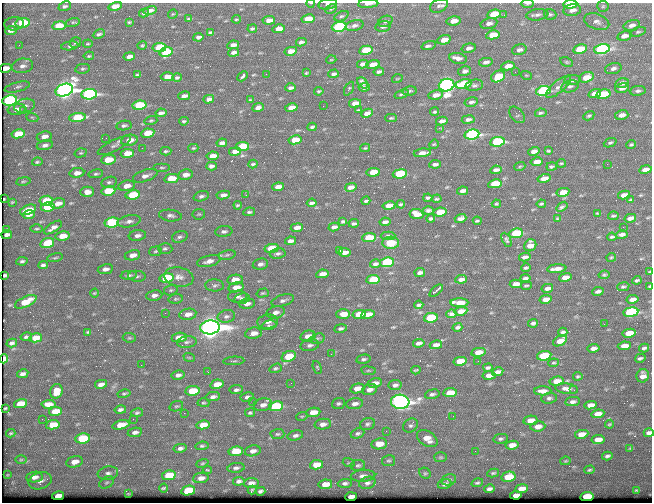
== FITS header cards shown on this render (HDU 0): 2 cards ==
NAXIS1  =                  650 / Width of table row in bytes
NAXIS2  =                  500 / Number of rows in table

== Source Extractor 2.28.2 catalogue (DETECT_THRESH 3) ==
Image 650 x 500 px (HDU 0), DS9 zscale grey, 1 PNG px = 1 image px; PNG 654 x 504 px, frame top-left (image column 1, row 500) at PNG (2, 3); each listed source drawn as its Kron ellipse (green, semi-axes under 4 px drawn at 4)
Background 362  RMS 1.2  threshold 3.73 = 3 sigma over >= 5 px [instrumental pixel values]
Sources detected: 525; of the 525, the 500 brightest by FLUX_AUTO listed and drawn (25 fainter detections omitted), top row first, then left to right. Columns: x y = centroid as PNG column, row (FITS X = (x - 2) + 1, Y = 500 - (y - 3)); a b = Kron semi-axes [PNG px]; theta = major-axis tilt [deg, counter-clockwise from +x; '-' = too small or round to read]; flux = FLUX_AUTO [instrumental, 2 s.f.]
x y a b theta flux
311 3 4 2 - 74
527 3 6 3 1 220
328 4 9 5 9 270
368 4 10 3 4 310
570 4 7 3 4 4700
65 6 6 4 23 180
115 6 7 4 14 700
439 6 9 6 27 270
603 6 6 5 - 150
331 9 6 4 28 120
150 10 7 4 14 290
572 10 9 6 7 480
144 13 5 3 - 120
173 14 5 3 - 70
494 14 7 4 11 3200
550 14 6 5 - 160
504 15 3 3 - 91
537 15 11 5 8 300
341 16 7 4 25 170
189 19 4 3 - 130
236 19 4 2 - 75
308 19 6 4 11 1600
269 20 6 4 6 560
385 21 7 5 23 210
453 21 7 4 9 740
73 22 7 4 18 110
129 22 3 3 - 84
597 22 13 7 -18 460
22 23 7 5 9 3900
489 23 8 5 13 380
14 24 9 6 7 360
354 25 9 5 14 270
632 25 8 5 15 400
59 26 6 4 9 1900
383 26 8 5 12 350
339 27 7 5 10 11000
252 29 5 3 - 140
279 29 6 4 11 790
11 30 6 4 7 510
210 32 3 3 - 110
638 32 8 4 17 160
99 34 6 3 26 160
493 35 7 4 11 1800
624 36 7 4 13 490
198 37 5 3 - 220
444 40 7 4 14 760
75 42 6 4 31 150
301 42 5 3 - 200
88 44 5 2 - 84
19 45 3 3 - 98
233 45 6 4 12 370
429 45 7 3 18 310
70 46 8 4 8 180
142 46 5 3 - 90
159 48 7 4 10 4300
469 48 7 4 13 320
580 49 7 4 12 2500
602 49 8 5 11 17000
366 50 7 4 11 3600
519 50 7 5 18 310
291 51 6 4 12 790
166 52 7 5 13 4600
234 52 5 3 - 250
89 56 5 3 - 110
129 56 5 3 - 360
458 58 9 5 -11 410
331 60 5 3 - 68
486 62 7 4 11 270
567 62 7 4 -26 120
363 64 6 4 13 350
373 65 7 4 15 730
23 66 11 7 8 490
508 66 7 4 9 680
5 68 6 4 13 720
613 68 8 5 17 280
83 69 7 4 9 160
379 71 5 3 - 210
465 71 6 4 11 260
515 72 2 2 - 81
306 73 4 2 - 86
266 74 2 2 - 110
334 74 5 3 - 210
137 75 4 3 - 120
526 75 6 3 -18 80
242 76 6 3 45 470
498 76 7 5 29 2500
167 77 6 4 2 530
586 77 7 5 18 1300
177 78 4 3 - 160
397 79 5 3 - 75
572 80 8 5 5 240
363 83 6 4 -47 280
622 83 7 4 14 410
463 84 8 4 11 3900
447 85 8 6 14 50000
474 85 9 5 12 220
570 86 9 5 18 250
17 87 13 4 14 260
364 87 5 3 - 240
558 87 16 6 40 450
291 88 5 3 - 220
622 88 7 4 14 410
349 89 7 3 62 100
64 90 9 6 18 59000
319 91 4 3 - 100
409 91 7 4 10 150
543 91 7 5 11 11000
638 91 8 5 8 200
89 94 8 5 6 19000
401 94 7 3 18 130
595 94 6 4 17 880
603 94 7 4 11 3100
436 95 7 4 11 530
184 96 6 3 15 320
209 99 5 3 - 260
9 100 7 5 9 17000
250 100 3 3 - 67
471 102 7 4 14 230
355 103 6 4 10 580
139 105 7 4 9 5300
25 106 11 7 13 450
323 106 2 2 - 130
258 108 6 4 20 320
291 108 6 4 12 700
17 109 9 5 8 590
358 110 4 2 - 84
23 111 3 3 - 110
435 112 4 3 - 130
161 113 5 3 - 270
367 113 6 4 24 410
541 113 6 3 11 120
517 115 9 6 -49 140
622 115 7 4 15 420
589 116 6 3 29 130
32 117 6 3 -19 100
77 117 8 4 7 3300
391 118 6 4 1 110
468 119 6 4 9 240
151 120 6 4 16 120
184 121 5 3 - 110
442 121 6 3 11 340
124 126 7 5 8 200
312 127 4 2 - 150
439 128 3 3 - 100
148 133 6 4 10 1600
18 134 7 4 11 1700
472 134 7 5 9 19000
44 136 7 5 11 500
106 138 3 2 - 71
129 140 8 5 10 960
295 140 6 4 9 1700
497 142 7 4 9 12000
222 143 5 4 - 310
610 143 6 4 22 150
434 144 5 3 - 82
45 145 8 4 12 290
631 145 5 3 - 120
114 146 18 5 26 340
242 147 7 4 10 3500
142 148 2 2 - 640
193 148 5 4 - 100
365 148 5 3 - 93
166 151 5 3 - 140
235 151 6 4 10 630
534 151 6 4 14 390
548 151 3 2 - 92
81 153 6 4 17 110
127 153 7 4 9 1300
422 153 9 4 7 560
212 156 6 4 9 600
108 160 7 4 7 2000
37 162 5 3 - 120
536 162 6 4 10 550
561 163 5 3 - 89
253 164 4 2 - 120
435 164 6 3 7 220
607 164 2 2 - 230
211 166 5 3 - 250
520 166 5 3 - 81
552 166 5 3 - 140
162 167 8 3 0 130
645 169 6 4 10 520
496 170 5 3 - 280
373 172 7 4 7 1600
77 173 7 5 8 550
96 174 7 4 10 140
400 174 7 4 8 4400
185 175 7 5 8 540
145 176 13 5 18 470
544 178 6 4 15 560
171 179 7 4 11 2100
23 181 7 3 8 110
109 182 8 5 14 200
495 184 7 4 11 2900
127 186 8 5 10 710
278 187 6 4 9 540
351 187 6 4 14 420
108 191 7 4 9 3200
463 191 5 4 - 360
87 192 7 5 1 580
563 192 6 4 11 860
133 195 7 4 11 2900
223 195 7 4 8 370
246 195 3 2 - 92
624 195 6 4 10 520
201 196 8 5 17 220
428 198 4 3 - 160
4 199 3 2 - 89
437 199 5 3 - 110
631 200 3 2 - 78
46 201 7 5 9 1800
366 201 4 3 - 120
12 202 4 2 - 78
58 203 7 5 14 600
312 203 5 3 - 190
401 204 4 2 - 110
496 204 4 3 - 110
541 204 5 2 - 120
238 205 4 2 - 110
389 206 6 4 10 930
48 207 7 4 9 3300
562 207 6 4 36 180
28 210 8 4 19 1200
428 210 5 4 - 210
249 212 6 4 9 140
440 212 6 4 9 1600
597 213 4 3 - 71
199 214 6 5 - 120
416 214 7 5 -7 900
28 215 6 4 11 390
170 216 11 6 -6 290
613 216 5 3 - 110
431 218 4 3 - 160
460 218 6 4 19 290
630 218 6 4 13 390
558 219 4 3 - 100
129 221 12 6 11 370
343 221 4 3 - 140
477 221 4 2 - 110
385 222 5 3 - 260
112 223 7 5 9 6300
354 223 5 3 - 190
334 227 5 3 - 300
623 227 2 2 - 230
53 228 10 4 33 430
297 228 6 4 9 580
7 229 3 2 - 74
37 229 6 3 1 100
224 231 8 5 6 250
516 233 7 4 8 4800
7 234 5 3 - 170
622 234 6 3 8 280
137 235 9 5 8 350
63 236 7 4 10 1200
388 236 7 4 1 170
180 237 8 5 18 230
612 237 4 3 - 140
369 238 7 4 6 2700
506 240 7 4 -63 160
290 241 5 4 - 370
47 243 7 5 16 2300
391 243 8 6 2 1000
530 245 6 5 - 710
272 248 7 4 10 2600
165 249 7 5 -2 190
340 250 3 2 - 66
155 251 6 4 5 130
345 252 6 4 -1 390
278 253 8 5 10 220
132 255 8 5 11 590
227 255 8 4 13 170
525 257 6 3 11 250
611 257 5 2 - 84
55 258 8 3 12 110
22 261 6 3 8 150
209 261 12 5 14 510
387 262 7 4 9 6800
260 264 8 5 11 290
375 264 5 3 - 210
43 265 5 3 - 200
526 268 4 3 - 130
105 269 7 5 9 390
557 269 9 3 6 500
650 272 3 3 - 110
420 273 5 3 - 260
322 274 6 4 11 610
5 275 4 3 - 72
129 275 8 4 6 180
604 275 5 4 - 110
137 276 9 5 -5 220
179 277 15 9 -8 680
565 277 6 4 13 600
167 278 7 4 10 5600
525 278 5 3 - 220
373 279 7 4 9 2200
461 279 6 3 6 310
235 280 8 5 8 920
637 280 4 3 - 140
516 284 6 4 3 540
214 285 9 6 -3 210
526 286 5 2 - 91
650 286 3 3 - 190
236 287 8 5 10 720
623 287 6 3 9 120
547 288 6 3 13 310
171 290 7 5 15 140
436 291 8 2 41 260
598 291 6 3 9 220
94 293 4 3 - 89
263 293 6 3 15 100
154 295 8 5 7 360
237 297 9 6 4 260
176 299 7 4 7 140
242 299 8 5 8 220
546 299 6 4 9 630
632 299 6 4 10 450
283 300 11 5 17 290
26 302 11 5 25 1700
459 303 9 4 -1 1200
247 304 8 5 12 440
419 305 4 3 - 150
461 311 6 4 9 710
276 312 9 6 14 400
631 312 7 5 9 13000
165 313 3 2 - 78
188 314 8 5 10 610
343 314 7 5 2 890
359 314 6 4 10 1700
368 314 7 4 10 670
451 314 5 4 - 210
226 316 9 6 12 290
431 318 7 4 10 3500
268 322 10 7 7 420
533 323 5 3 - 190
604 324 2 2 - 320
269 325 8 4 14 150
210 327 10 7 4 120000
457 327 5 3 - 170
341 328 6 4 10 200
88 332 4 3 - 110
563 332 4 4 - 200
253 333 8 5 9 590
629 333 7 4 10 1200
308 336 8 5 13 430
26 337 6 3 12 160
36 338 6 4 10 1200
129 338 6 4 -6 120
179 338 7 5 9 1200
317 339 7 5 16 180
560 341 7 4 29 880
187 342 10 6 9 230
12 343 5 4 - 230
419 343 6 3 9 260
310 345 9 5 10 280
436 345 6 4 11 400
624 346 6 4 7 780
593 348 6 4 10 370
644 348 5 3 - 190
478 352 7 4 11 670
331 354 2 2 - 190
289 356 7 5 25 2800
544 356 7 4 10 4100
189 357 6 3 -19 98
640 358 5 3 - 180
4 359 4 4 - 790
363 359 7 4 11 180
234 361 10 2 4 110
460 361 6 4 10 1200
478 361 2 2 - 140
553 363 5 3 - 94
141 365 2 2 - 71
317 367 7 4 -71 120
276 368 6 4 18 140
488 368 4 3 - 170
416 370 4 2 - 86
368 371 7 3 -7 120
208 372 3 2 - 96
498 372 6 4 12 370
23 374 5 4 - 300
178 375 6 4 12 280
489 375 6 4 9 560
578 376 5 4 - 120
643 376 7 6 - 490
557 381 7 4 8 830
291 383 3 2 - 84
375 383 7 4 12 520
101 384 6 4 11 380
217 384 7 4 13 1000
395 385 6 5 - 260
357 388 7 4 12 800
370 389 7 5 19 370
567 389 11 5 -7 410
236 390 7 4 6 230
574 390 3 2 - 70
56 391 7 6 - 930
193 391 7 4 7 2500
543 391 8 4 2 470
450 393 7 4 8 1300
124 394 6 3 12 120
432 394 7 4 14 200
213 397 7 4 9 280
247 397 6 5 - 240
549 398 8 5 6 190
253 402 3 3 - 74
400 402 9 7 -5 51000
573 402 7 4 7 290
203 403 6 4 -1 110
339 403 6 5 - 150
20 404 7 4 13 1400
48 404 7 4 3 700
355 404 8 5 9 380
263 405 9 6 13 430
591 405 6 4 6 600
176 406 7 5 18 140
276 406 7 5 10 8000
5 408 3 2 - 82
120 410 6 4 12 230
55 411 7 4 9 1400
313 412 7 4 9 1000
137 413 6 4 9 140
184 413 3 2 - 84
250 413 5 3 - 130
598 414 6 4 8 690
302 416 6 3 18 89
453 416 2 2 - 67
42 419 2 2 - 130
133 419 2 2 - 150
530 420 7 4 10 720
323 424 8 5 6 420
368 424 8 5 18 200
609 424 4 3 - 96
53 425 7 4 10 1500
121 425 9 4 14 1200
203 425 6 4 12 990
410 426 8 6 39 230
538 426 7 5 7 630
386 431 2 2 - 420
135 432 7 4 9 280
11 433 4 3 - 94
357 433 7 5 22 180
649 433 5 4 - 350
277 434 7 5 2 160
582 434 7 4 10 890
295 435 8 5 15 240
83 438 7 5 8 4600
427 439 11 7 -32 950
500 439 7 5 11 170
598 440 7 4 8 840
379 444 8 5 7 980
512 445 6 4 8 620
202 446 6 4 6 140
180 448 6 4 10 250
630 448 4 3 - 75
236 451 7 5 7 1900
253 451 8 5 13 380
475 451 2 2 - 270
607 456 5 3 - 200
441 457 6 5 - 130
21 460 6 4 1 120
389 461 7 5 10 150
565 461 5 4 - 81
75 462 8 5 13 730
202 463 6 4 19 100
349 463 6 4 -17 100
316 465 7 4 11 1100
358 465 7 5 9 160
236 468 8 5 6 230
207 470 4 3 - 78
589 470 5 4 - 120
108 473 10 6 9 350
425 473 6 5 - 130
493 473 6 4 10 130
8 475 4 3 - 74
169 475 7 5 11 2300
363 476 12 6 4 370
34 477 8 5 8 460
508 477 7 5 12 2400
201 478 8 5 8 440
449 480 7 5 13 170
40 481 12 8 18 510
239 481 6 4 7 240
107 482 8 5 30 180
251 483 7 5 7 430
345 483 7 4 3 220
367 483 8 6 18 260
477 483 6 4 17 130
325 484 7 4 9 880
445 484 7 4 15 280
163 488 4 3 - 110
489 489 5 3 - 220
521 489 6 4 9 650
252 490 4 3 - 96
636 490 3 2 - 81
188 491 7 5 12 4200
260 491 5 3 - 180
128 494 3 2 - 65
516 495 6 4 9 520
58 496 6 4 11 700
351 497 6 3 6 520
587 497 7 4 8 2700
At the frame edge (FLAGS 8, measured only in part): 9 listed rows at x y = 311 3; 527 3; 328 4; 368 4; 570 4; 650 272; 650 286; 4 359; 649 433
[25 fainter detections neither listed nor drawn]